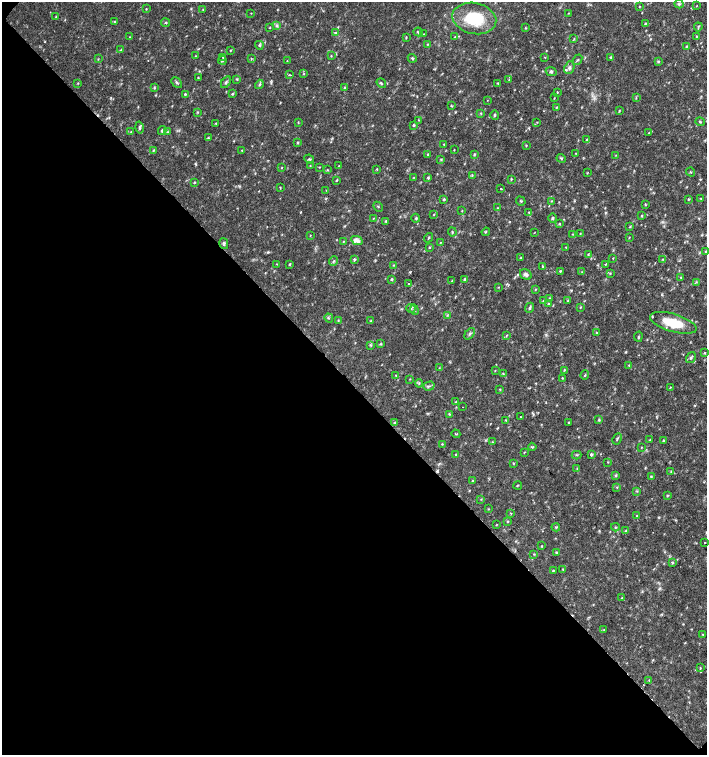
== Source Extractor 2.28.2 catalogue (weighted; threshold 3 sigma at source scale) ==
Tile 9 of 4 x 4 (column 1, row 3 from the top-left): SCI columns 226-1634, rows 1507-3012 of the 6023 x 6029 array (HDU 1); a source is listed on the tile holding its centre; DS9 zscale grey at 2 x 2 block average (1 PNG px = mean of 2 x 2 image px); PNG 709 x 757 px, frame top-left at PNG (2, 2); each listed source drawn as its Kron ellipse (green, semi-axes under 4 px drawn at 4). Shown black and unused: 49% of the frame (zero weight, under 2 of 3 exposures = <1% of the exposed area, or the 3 px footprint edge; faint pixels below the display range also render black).
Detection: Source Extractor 2.28.2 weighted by HDU 2 'WHT'; one run over the whole footprint, this tile lists its part. Background 0.0332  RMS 0.0037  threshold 0.0166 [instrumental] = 3 sigma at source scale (4.5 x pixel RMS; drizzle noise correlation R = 1.50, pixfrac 1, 0.0396/0.0396 arcsec/px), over >= 5 px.
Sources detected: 256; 2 cosmic-ray / hot-pixel residue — neither listed nor drawn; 1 inside a brighter listed object's ellipse — not listed separately; the other 253 listed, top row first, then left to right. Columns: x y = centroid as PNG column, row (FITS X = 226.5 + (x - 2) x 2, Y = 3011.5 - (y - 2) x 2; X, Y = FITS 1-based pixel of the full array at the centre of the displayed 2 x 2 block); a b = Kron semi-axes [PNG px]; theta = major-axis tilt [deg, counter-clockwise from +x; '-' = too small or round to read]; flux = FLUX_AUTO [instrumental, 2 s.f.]
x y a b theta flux
679 4 4 3 - 1.4
697 5 2 2 - 0.41
639 6 3 2 - 0.52
146 9 3 2 - 0.48
203 10 3 2 - 0.48
251 13 2 2 - 0.36
568 13 3 2 - 0.4
56 17 3 2 - 0.58
474 18 22 15 -12 41
115 22 3 2 - 0.63
166 23 4 2 - 0.75
645 24 4 3 - 0.93
277 26 4 3 - 1.5
270 27 3 2 - 0.56
698 27 4 3 - 0.83
525 28 3 3 - 0.62
418 32 4 2 - 0.84
335 33 3 2 - 0.76
424 34 3 2 - 0.42
697 36 3 2 - 0.54
129 37 2 2 - 0.37
406 37 3 3 - 0.67
455 37 3 2 - 0.63
574 39 3 2 - 0.76
427 44 2 2 - 0.51
259 45 4 3 - 0.95
686 46 3 3 - 0.69
121 50 3 2 - 0.58
230 50 3 2 - 0.56
195 56 3 2 - 0.43
331 56 3 2 - 0.58
223 57 2 2 - 1.3
545 57 2 2 - 0.64
611 57 4 3 - 0.87
251 58 3 2 - 0.68
412 58 5 3 - 1.4
98 59 4 2 - 0.54
222 60 4 3 - 1
577 60 5 2 - 1
287 61 3 2 - 0.43
658 61 4 3 - 0.93
569 68 7 5 69 2.7
551 71 6 4 -27 1.9
303 74 3 2 - 0.51
290 75 3 2 - 0.6
198 78 3 2 - 0.57
237 79 4 2 - 0.71
509 80 3 2 - 0.57
226 82 6 3 57 1.5
78 83 3 2 - 0.54
177 83 6 3 -47 1.4
381 83 5 2 - 0.97
497 83 3 3 - 0.67
259 84 5 3 - 1.7
345 87 3 2 - 0.66
154 88 4 3 - 0.96
557 92 3 2 - 0.52
185 94 3 3 - 1
232 94 3 3 - 0.91
554 98 3 2 - 0.35
636 98 3 2 - 0.71
487 100 2 2 - 0.31
451 106 3 2 - 0.77
556 107 3 2 - 0.62
619 110 3 2 - 0.51
197 112 3 3 - 0.75
481 114 4 2 - 0.57
494 115 5 3 - 1
419 120 3 2 - 0.5
298 122 3 2 - 0.56
537 122 3 2 - 0.48
700 122 5 2 - 0.72
216 123 2 2 - 0.62
413 125 3 3 - 1.1
139 128 6 3 -77 1.4
162 131 4 2 - 0.99
131 132 2 2 - 0.42
168 132 3 3 - 0.88
649 133 4 2 - 0.75
208 138 3 2 - 0.58
587 139 3 2 - 0.95
297 143 4 3 - 0.97
444 144 3 2 - 0.46
526 146 3 2 - 0.54
154 150 4 2 - 0.62
454 150 3 2 - 0.41
242 151 3 2 - 0.5
576 153 2 2 - 0.53
428 154 4 2 - 0.68
474 154 4 2 - 0.78
616 155 3 2 - 0.49
561 158 4 2 - 0.88
309 159 5 3 - 1.1
441 159 3 3 - 0.74
310 165 2 2 - 0.78
339 166 3 2 - 0.41
319 167 3 2 - 0.42
281 168 3 2 - 0.47
377 169 3 2 - 0.6
327 170 3 2 - 0.56
691 172 5 2 - 0.47
587 173 3 2 - 0.44
472 175 3 2 - 0.6
414 177 3 2 - 0.48
428 178 4 3 - 1
511 179 3 3 - 0.68
337 180 3 2 - 0.74
195 182 3 2 - 0.55
280 187 3 2 - 0.51
501 188 2 2 - 0.72
326 190 2 2 - 0.38
444 199 3 3 - 1.2
688 199 3 3 - 0.79
701 199 3 2 - 0.5
521 201 5 2 - 0.93
551 201 3 2 - 0.57
646 205 3 2 - 0.58
378 207 5 2 - 0.63
498 208 3 2 - 0.58
462 211 3 2 - 0.46
529 212 3 2 - 0.65
433 215 3 2 - 0.51
642 216 3 2 - 0.71
373 218 3 2 - 0.59
416 218 4 3 - 0.92
553 218 4 3 - 1.3
386 221 3 3 - 1.2
559 224 3 3 - 0.73
630 227 3 2 - 0.79
452 232 4 2 - 0.93
486 232 4 2 - 0.59
534 233 3 2 - 0.4
580 233 3 2 - 0.39
572 234 3 2 - 0.49
310 235 2 2 - 0.44
629 237 3 2 - 0.44
429 238 5 2 - 0.85
357 240 6 4 -27 6.3
343 241 4 2 - 0.61
441 242 3 2 - 0.38
224 243 5 3 - 1.6
566 247 2 2 - 0.42
429 248 3 2 - 0.6
705 252 3 2 - 0.55
588 254 4 2 - 0.51
520 258 3 2 - 0.68
613 258 3 2 - 0.42
354 259 4 3 - 1.1
663 259 3 2 - 0.61
334 261 5 3 - 1.1
277 264 3 2 - 0.49
290 264 3 2 - 0.77
605 264 3 3 - 0.57
394 265 3 3 - 0.58
543 266 2 2 - 1.8
560 271 3 2 - 0.66
582 272 3 2 - 0.45
610 273 3 3 - 0.8
526 274 6 4 -31 2.7
681 277 3 2 - 0.53
465 279 3 3 - 0.99
391 280 4 3 - 0.8
452 281 4 2 - 0.63
696 282 3 2 - 0.57
409 284 2 2 - 1.3
498 287 2 2 - 0.48
535 289 3 2 - 0.68
550 298 3 3 - 0.75
543 301 4 3 - 1.1
568 301 3 2 - 0.57
548 304 3 3 - 0.74
580 307 3 2 - 0.54
411 308 5 2 - 1
530 308 5 3 - 1.2
414 310 5 3 - 1.4
447 315 4 3 - 0.67
329 318 4 2 - 0.92
338 320 3 2 - 0.55
371 321 3 2 - 0.74
673 323 24 9 -17 26
597 333 3 3 - 0.68
470 334 6 3 51 1.6
507 335 3 2 - 0.61
638 337 5 2 - 0.85
381 344 4 3 - 0.87
371 345 4 2 - 0.82
704 353 3 3 - 0.71
691 357 6 3 57 1.2
629 365 3 2 - 0.6
439 368 2 2 - 0.51
495 370 3 2 - 0.44
564 370 3 2 - 0.63
503 374 3 2 - 0.72
396 375 3 2 - 0.57
585 375 4 2 - 0.78
563 378 3 2 - 0.52
410 379 3 2 - 0.39
419 383 4 2 - 0.64
429 386 6 2 17 1.5
670 387 3 2 - 0.46
500 389 3 2 - 0.67
456 402 4 3 - 0.69
463 407 2 2 - 0.29
449 414 4 2 - 0.65
520 416 2 2 - 0.4
506 420 3 3 - 0.65
599 420 4 3 - 0.84
394 423 3 2 - 0.68
569 423 3 2 - 0.85
456 434 4 2 - 0.66
617 439 6 2 62 1.2
650 440 3 2 - 0.51
664 440 4 3 - 0.88
492 442 3 2 - 0.58
442 444 3 2 - 0.59
532 447 4 2 - 0.87
641 447 3 2 - 0.43
524 452 3 2 - 0.5
456 455 3 2 - 0.74
576 455 5 2 - 0.9
591 455 3 2 - 1.8
608 462 3 2 - 0.48
513 463 3 2 - 0.62
577 468 3 2 - 0.45
671 471 3 3 - 0.62
616 475 4 3 - 1
651 477 3 3 - 0.72
473 481 3 3 - 0.79
518 485 4 2 - 0.61
617 487 3 3 - 0.66
637 491 3 2 - 0.66
667 495 4 3 - 0.88
481 499 3 2 - 0.49
488 509 3 2 - 0.49
511 513 3 2 - 0.61
637 516 3 2 - 0.57
508 521 3 3 - 0.76
496 525 3 2 - 0.41
556 527 4 2 - 0.69
615 527 4 2 - 0.62
626 531 4 3 - 1.2
704 542 2 2 - 1.5
542 546 3 2 - 0.48
557 552 3 2 - 0.64
534 554 3 3 - 0.65
672 563 3 2 - 1
563 569 3 2 - 0.54
553 570 4 2 - 0.61
622 598 3 2 - 0.46
604 630 3 2 - 0.55
703 634 3 2 - 0.6
700 668 3 2 - 0.62
649 680 3 2 - 0.58
Isophote crosses this tile's border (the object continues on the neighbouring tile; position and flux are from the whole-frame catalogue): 1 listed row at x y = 704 542
Diffuse or blended objects may show on this block-average render without a row.